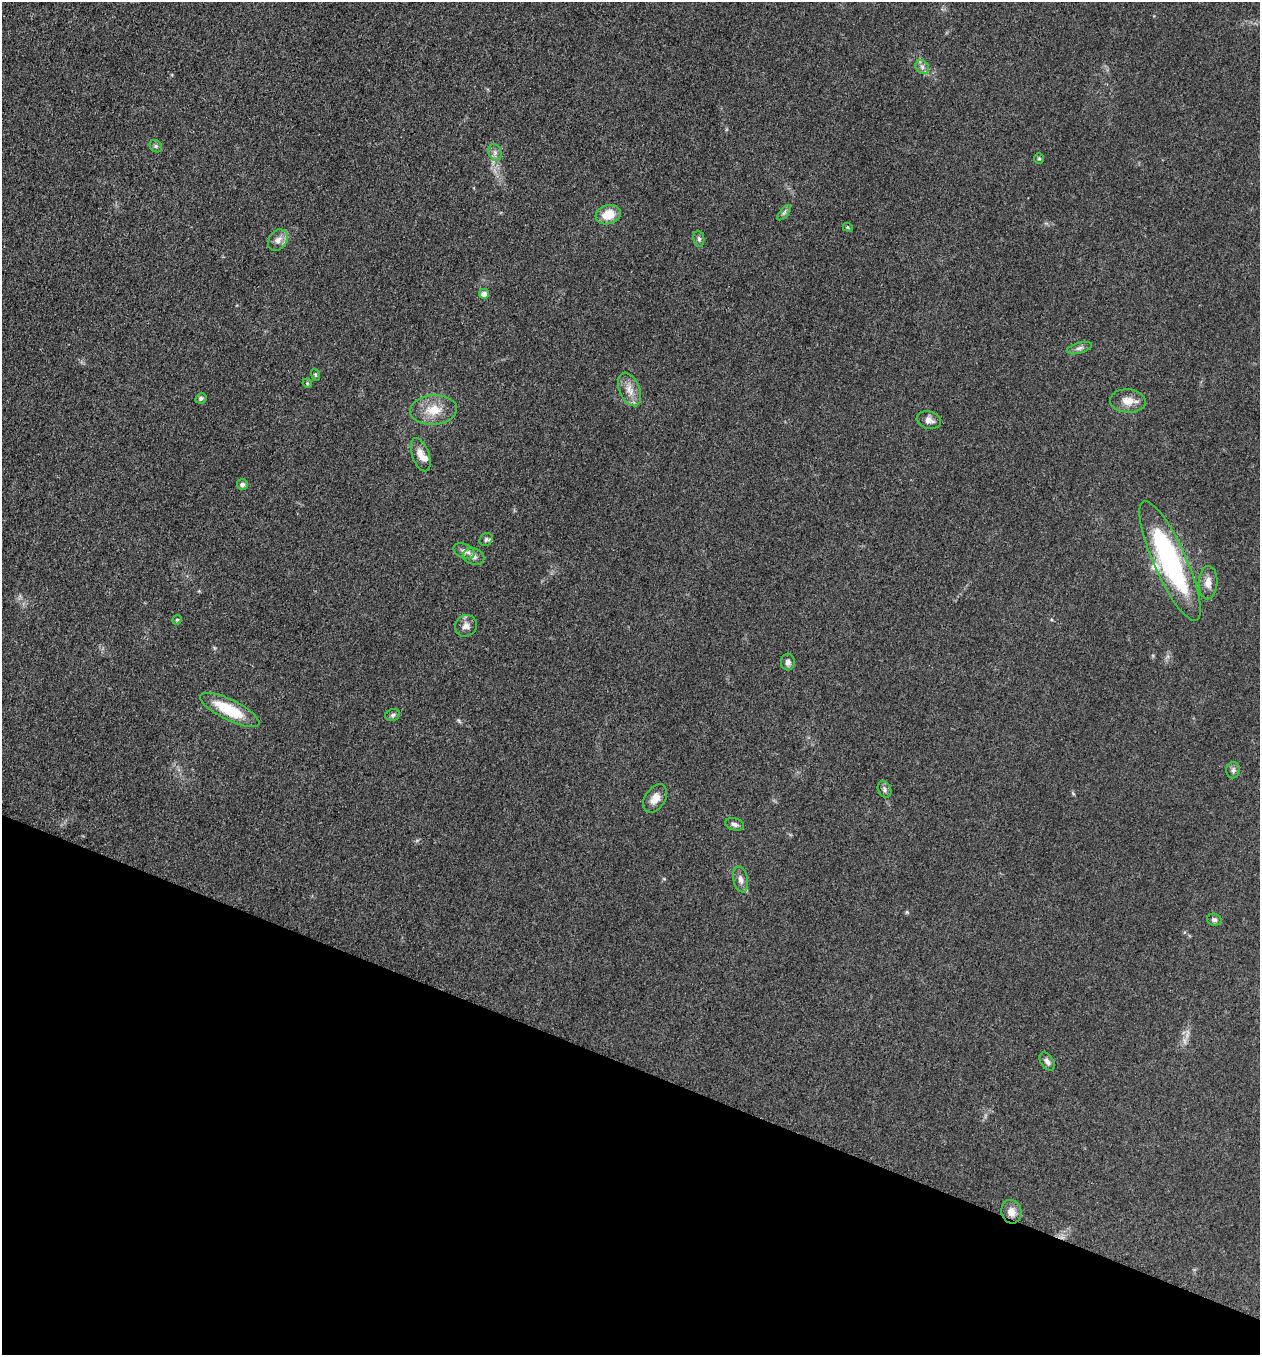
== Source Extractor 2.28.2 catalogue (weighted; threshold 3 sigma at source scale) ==
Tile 15 of 4 x 4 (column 3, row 4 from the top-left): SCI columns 2713-3970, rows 18-1370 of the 5506 x 5462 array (HDU 1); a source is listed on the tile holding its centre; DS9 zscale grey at full resolution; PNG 1262 x 1357 px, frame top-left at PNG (2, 2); each listed source drawn as its Kron ellipse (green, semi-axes under 4 px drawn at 4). Shown black and unused: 21% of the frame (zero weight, under 3 of 5 exposures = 4% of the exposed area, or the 3 px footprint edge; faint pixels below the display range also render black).
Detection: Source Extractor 2.28.2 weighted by HDU 2 'WHT'; one run over the whole footprint, this tile lists its part. Background 0.0602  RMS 0.0063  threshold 0.0282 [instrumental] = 3 sigma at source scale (4.5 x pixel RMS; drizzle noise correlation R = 1.50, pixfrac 1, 0.05/0.05 arcsec/px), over >= 5 px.
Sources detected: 42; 4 inside a brighter listed object's ellipse — not listed separately; the other 38 listed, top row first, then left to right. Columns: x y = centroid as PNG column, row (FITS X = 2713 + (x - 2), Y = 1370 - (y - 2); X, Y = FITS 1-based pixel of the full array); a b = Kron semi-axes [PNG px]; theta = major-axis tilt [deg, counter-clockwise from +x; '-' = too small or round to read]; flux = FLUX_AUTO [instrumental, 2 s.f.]
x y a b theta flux
922 67 7 6 - 2.1
156 146 6 5 - 1.2
495 152 8 6 -70 2.2
1039 159 5 5 - 0.83
784 213 9 4 49 1.5
608 215 13 9 17 11
848 227 5 4 - 0.76
699 239 8 5 -81 1.4
278 240 11 8 55 3.9
484 294 5 5 - 3.7
1079 348 13 5 16 2.1
315 375 6 4 -71 0.81
307 383 5 4 - 0.65
629 389 18 10 -67 6.4
201 398 6 5 - 1.3
1128 401 18 11 -4 7.2
434 410 23 14 4 13
929 420 12 8 -15 3.6
421 455 17 8 -70 5.5
242 484 5 5 - 2.4
486 540 7 6 - 1.3
464 551 11 7 -25 2.7
474 556 11 8 -20 3.2
1170 561 65 16 -66 110
1208 583 17 9 87 5.2
177 620 5 4 - 0.79
466 626 11 10 - 3.7
788 662 8 6 -85 2.6
230 710 33 10 -26 26
393 715 7 5 19 1.4
1233 770 8 7 - 1.8
884 789 8 6 -62 1.9
655 798 15 10 57 6
734 824 9 6 -13 2
741 879 13 7 -78 3.1
1214 920 7 6 - 1.7
1047 1062 10 6 -53 2.4
1011 1212 12 10 -76 5.4